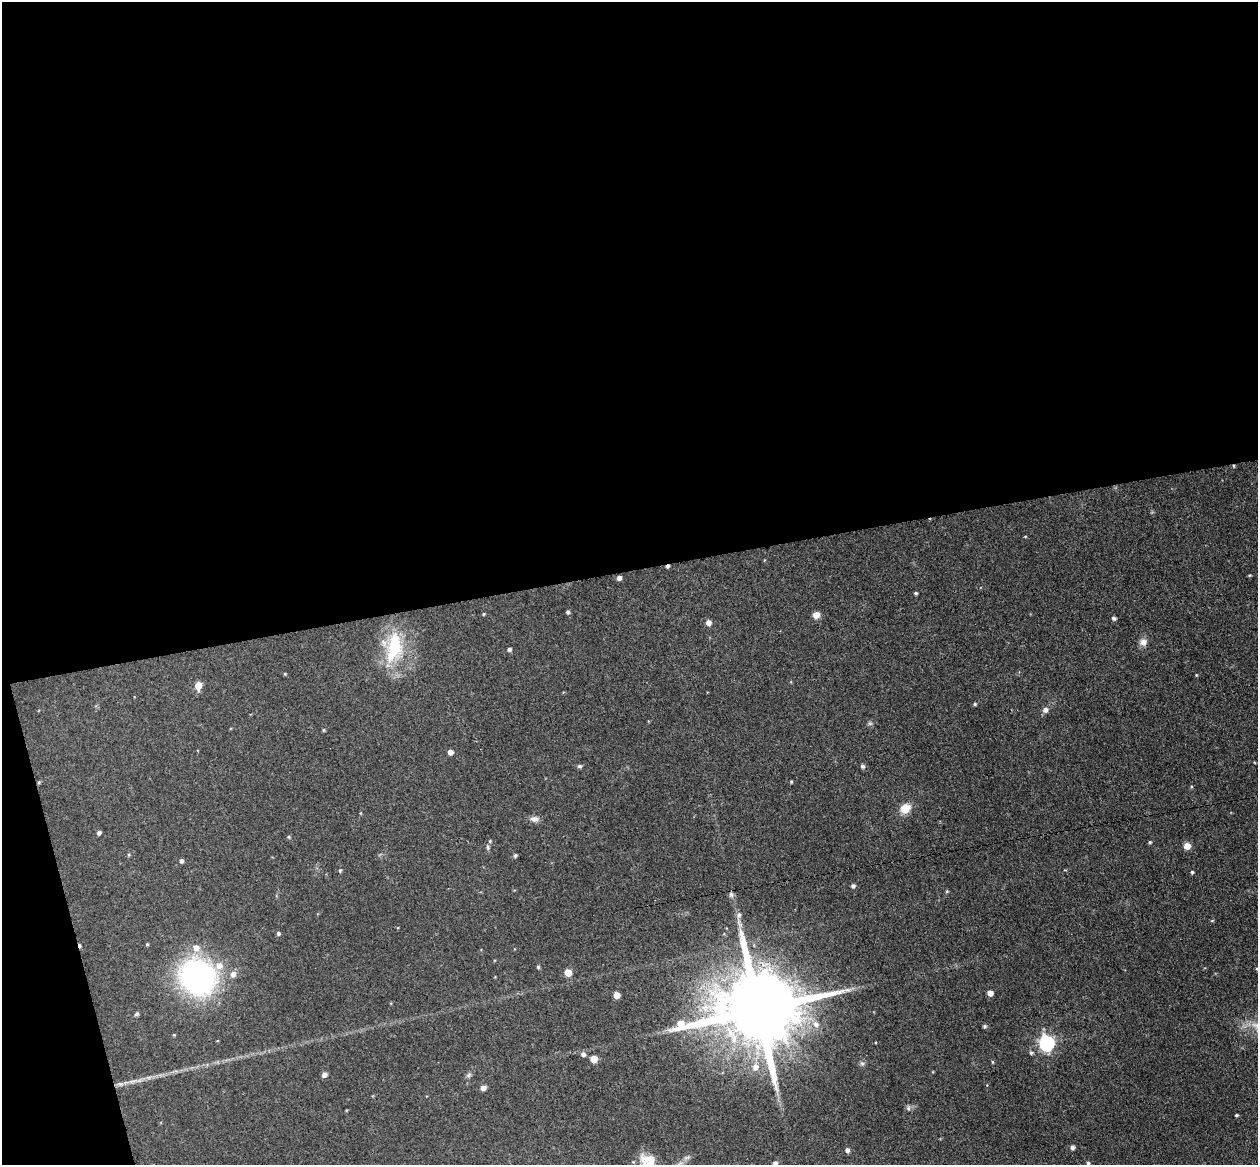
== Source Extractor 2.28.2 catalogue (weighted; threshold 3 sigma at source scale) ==
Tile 1 of 4 x 4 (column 1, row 1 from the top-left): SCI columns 58-1313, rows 3643-4805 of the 5135 x 5078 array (HDU 1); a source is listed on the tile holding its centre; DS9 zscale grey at full resolution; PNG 1260 x 1167 px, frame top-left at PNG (2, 2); no overlay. Shown black and unused: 51% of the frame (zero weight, under 3 of 4 exposures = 5% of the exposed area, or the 3 px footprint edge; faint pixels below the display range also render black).
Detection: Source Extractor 2.28.2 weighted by HDU 2 'WHT'; one run over the whole footprint, this tile lists its part. Background 0.0741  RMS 0.0078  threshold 0.0353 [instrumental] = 3 sigma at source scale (4.5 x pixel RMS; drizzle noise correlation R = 1.50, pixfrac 1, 0.05/0.05 arcsec/px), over >= 5 px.
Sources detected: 78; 2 cosmic-ray / hot-pixel residue — not listed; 2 inside a brighter listed object's ellipse — not listed separately; the other 74 listed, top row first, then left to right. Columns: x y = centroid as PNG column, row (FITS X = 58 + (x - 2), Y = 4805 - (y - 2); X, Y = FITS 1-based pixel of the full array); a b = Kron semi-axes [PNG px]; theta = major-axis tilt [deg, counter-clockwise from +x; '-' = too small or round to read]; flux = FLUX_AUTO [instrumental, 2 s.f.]
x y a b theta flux
1233 466 5 3 - 0.83
1025 536 5 3 - 0.62
1250 575 5 3 - 0.8
619 578 5 4 - 3
916 593 3 3 - 1.3
568 612 4 4 - 1.6
483 614 4 4 - 0.78
816 615 6 6 - 7.3
1114 618 5 4 - 1.9
708 623 6 5 - 4.3
1143 642 10 9 - 5.1
394 647 42 20 80 47
509 649 5 5 - 1.9
285 674 4 3 - 0.7
1196 675 4 3 - 0.63
198 685 6 5 - 14
975 704 4 4 - 1.3
1045 710 7 6 - 3.3
870 723 6 6 - 1.4
324 730 4 4 - 0.86
450 752 5 5 - 4.5
580 766 6 5 - 1.5
862 766 5 5 - 1.7
39 782 5 4 - 0.92
791 782 4 3 - 0.8
905 808 7 6 - 20
361 813 5 3 - 0.68
534 819 12 7 -6 4
99 833 4 4 - 2.5
289 837 5 4 - 1
1150 842 4 4 - 1.1
1187 846 6 6 - 7.7
488 847 8 4 -76 1.7
129 855 5 4 - 0.99
515 855 5 4 - 1.5
181 861 4 4 - 2.2
340 870 5 4 - 1.1
1192 872 4 4 - 1.2
853 886 5 5 - 2
947 891 5 4 - 0.94
731 894 7 5 -87 2
1212 921 5 3 - 0.82
278 934 5 5 - 1.6
147 944 4 4 - 0.86
196 948 9 8 - 6.4
538 967 5 4 - 1.3
1257 969 5 4 - 1.1
568 972 5 5 - 11
233 974 8 7 - 4.1
197 977 31 27 -37 210
990 993 5 4 - 6
616 995 5 5 - 7.9
758 1010 23 19 8 14000
137 1014 6 5 - 1.4
816 1024 9 8 - 5.5
985 1026 5 5 - 1.4
1047 1043 7 6 - 180
1031 1053 5 5 - 1.5
583 1054 6 5 - 2.7
594 1059 5 5 - 13
992 1062 5 3 - 0.82
862 1064 7 6 - 1.8
756 1067 9 8 - 5.9
324 1075 6 5 - 2.7
469 1075 8 5 28 1.8
133 1081 18 5 14 5.2
483 1088 6 5 - 3.7
908 1108 9 5 -80 2
1236 1115 4 3 - 0.82
1072 1147 5 5 - 2.5
847 1150 5 5 - 2.7
647 1160 19 14 -22 12
775 1163 4 4 - 2.9
1088 1163 4 4 - 1.8
Overlapping masked pixels (flux is a lower limit): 1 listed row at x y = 1233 466
Isophote crosses this tile's border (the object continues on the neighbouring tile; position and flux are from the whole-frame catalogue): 4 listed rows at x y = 1257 969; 647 1160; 775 1163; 1088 1163